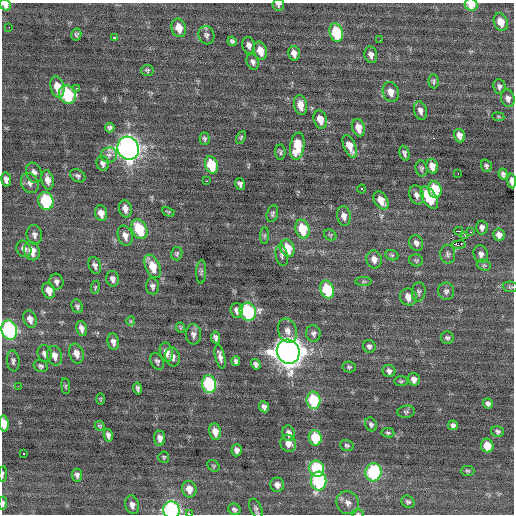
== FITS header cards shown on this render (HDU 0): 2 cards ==
NAXIS1  =                  512 / Axis length
NAXIS2  =                  512 / Axis length

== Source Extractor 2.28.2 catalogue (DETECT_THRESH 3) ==
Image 512 x 512 px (HDU 0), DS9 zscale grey, 1 PNG px = 1 image px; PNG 516 x 516 px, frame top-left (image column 1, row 512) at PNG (2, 3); each listed source drawn as its Kron ellipse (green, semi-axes under 4 px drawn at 4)
Background -0.0141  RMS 0.87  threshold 2.62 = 3 sigma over >= 5 px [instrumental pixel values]
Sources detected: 179; all 179 listed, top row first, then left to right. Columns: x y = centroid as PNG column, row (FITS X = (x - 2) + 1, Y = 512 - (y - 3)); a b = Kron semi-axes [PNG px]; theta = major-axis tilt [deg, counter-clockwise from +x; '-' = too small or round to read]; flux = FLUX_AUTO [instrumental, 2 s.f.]
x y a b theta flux
5 5 6 5 - 490
278 5 6 5 - 140
471 5 6 6 - 820
501 22 9 6 -71 740
9 27 2 2 - 33
179 28 9 7 -74 770
336 33 9 6 -73 2900
76 35 6 5 - 110
206 35 9 8 - 190
114 38 3 3 - 200
380 40 2 2 - 86
232 41 5 4 - 130
249 45 8 6 -76 220
260 51 9 6 -73 710
294 53 7 5 -77 330
371 55 8 6 -77 290
253 62 8 6 -71 190
147 70 6 5 - 110
434 81 7 5 -86 120
499 86 7 6 - 160
57 87 11 6 -76 820
77 88 3 3 - 56
391 92 10 8 -73 480
67 95 9 8 - 4800
508 98 9 6 -73 230
300 105 10 6 -80 540
420 111 9 6 -74 270
498 117 6 4 -8 69
320 119 9 6 -74 610
110 128 5 4 - 130
359 128 9 6 -75 620
460 136 7 5 -74 360
241 137 7 3 64 77
205 139 6 5 - 130
297 146 14 7 82 1600
350 146 12 6 -68 600
128 148 12 10 -65 38000
280 152 7 5 -87 110
404 153 7 5 -75 160
109 155 8 7 - 200
103 163 7 6 - 200
211 165 9 6 -73 2000
432 166 7 5 -80 500
486 166 6 5 - 120
421 168 8 6 -79 120
34 173 10 7 -70 320
458 174 2 2 - 96
503 174 5 4 - 150
78 176 8 6 -33 140
6 179 7 5 -82 260
48 180 10 6 -77 420
206 181 2 2 - 430
512 181 7 4 -84 350
30 183 10 8 -63 260
240 184 6 5 - 190
361 189 4 3 - 790
435 189 8 6 -77 2000
417 195 10 7 -71 280
429 198 12 7 -57 2200
381 200 10 6 -60 760
46 201 9 7 -76 3800
125 209 9 6 -76 330
168 212 7 4 -24 75
101 213 8 6 -75 480
272 214 9 5 77 140
344 216 10 7 -82 350
482 227 7 6 - 210
139 229 10 7 -65 2300
302 229 9 7 -74 2000
459 231 4 2 - 2700
470 232 3 3 - 92
34 235 10 7 -82 240
265 235 8 4 89 94
330 235 6 5 - 93
465 235 3 2 - 670
499 235 6 5 - 380
125 236 10 7 -74 410
416 243 8 6 -67 230
459 245 7 3 7 1300
287 248 9 7 -71 1400
24 249 8 7 - 270
32 251 9 7 -67 730
177 254 7 5 76 110
448 254 9 7 -85 190
481 254 9 7 -74 260
392 255 7 5 -20 99
282 256 10 6 -79 170
374 259 9 7 -79 370
416 260 7 6 - 100
95 265 8 6 -71 220
484 265 7 5 -19 110
153 266 12 7 -66 1100
201 272 12 5 88 140
113 279 8 6 -78 240
57 282 8 6 -73 210
364 282 8 4 0 88
152 286 8 6 -83 200
95 287 6 4 82 79
510 287 8 5 -6 100
327 290 9 6 -68 3100
49 291 8 6 -70 530
446 291 8 8 - 200
419 292 10 7 86 150
408 297 8 8 - 590
77 306 7 5 -66 130
237 310 7 6 - 270
248 312 9 8 - 7500
30 319 9 6 -70 390
131 321 5 4 - 64
180 327 5 4 - 68
81 328 8 5 -75 310
9 330 10 7 -71 8000
288 331 12 9 -70 400
313 333 8 7 - 190
193 334 10 7 -89 260
216 337 6 4 -78 190
447 338 6 6 - 140
113 342 8 6 -78 280
369 346 6 6 - 160
166 352 10 6 -76 420
288 352 12 11 - 73000
45 353 8 7 - 250
76 353 10 7 -73 470
54 356 10 7 -75 440
172 357 9 7 -77 290
220 357 12 5 -77 300
13 361 10 6 -84 180
157 361 9 6 -62 150
236 361 5 4 - 140
256 364 5 4 - 150
41 366 7 5 -23 130
349 367 6 5 - 110
389 371 6 6 - 190
414 379 6 6 - 320
401 381 7 5 0 98
209 384 9 7 -77 5000
18 386 3 2 - 100
66 386 8 4 -83 83
138 389 6 3 -78 140
101 399 6 4 90 51
313 400 8 7 - 3400
488 404 5 4 - 180
264 407 5 5 - 190
406 412 9 6 7 120
4 423 8 4 -85 700
371 424 7 5 -63 130
453 425 5 5 - 170
100 426 5 4 - 78
498 431 6 5 - 130
215 432 8 6 -80 560
288 433 8 6 -81 340
388 433 6 4 -9 92
108 435 6 4 -76 200
160 438 7 5 -85 300
315 438 7 6 - 2100
288 443 8 7 - 510
347 445 7 5 -15 120
487 446 7 6 - 910
237 450 6 5 - 260
23 453 3 3 - 440
164 457 6 5 - 82
214 466 7 5 -37 86
317 469 8 7 - 3700
467 471 7 5 0 100
373 472 9 8 - 5400
3 474 7 3 84 97
77 475 6 5 - 160
319 481 9 8 - 5300
277 485 7 7 - 280
189 489 8 7 - 620
408 502 7 6 - 130
3 503 7 3 85 120
348 503 12 11 - 410
132 505 9 6 -77 320
256 508 10 5 -65 170
234 509 6 5 - 160
171 510 8 8 - 11000
190 514 4 2 - 2800
358 514 6 3 0 67
At the frame edge (FLAGS 8, measured only in part): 11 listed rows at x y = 5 5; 278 5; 471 5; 512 181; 9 330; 4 423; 3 474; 3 503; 171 510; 190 514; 358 514